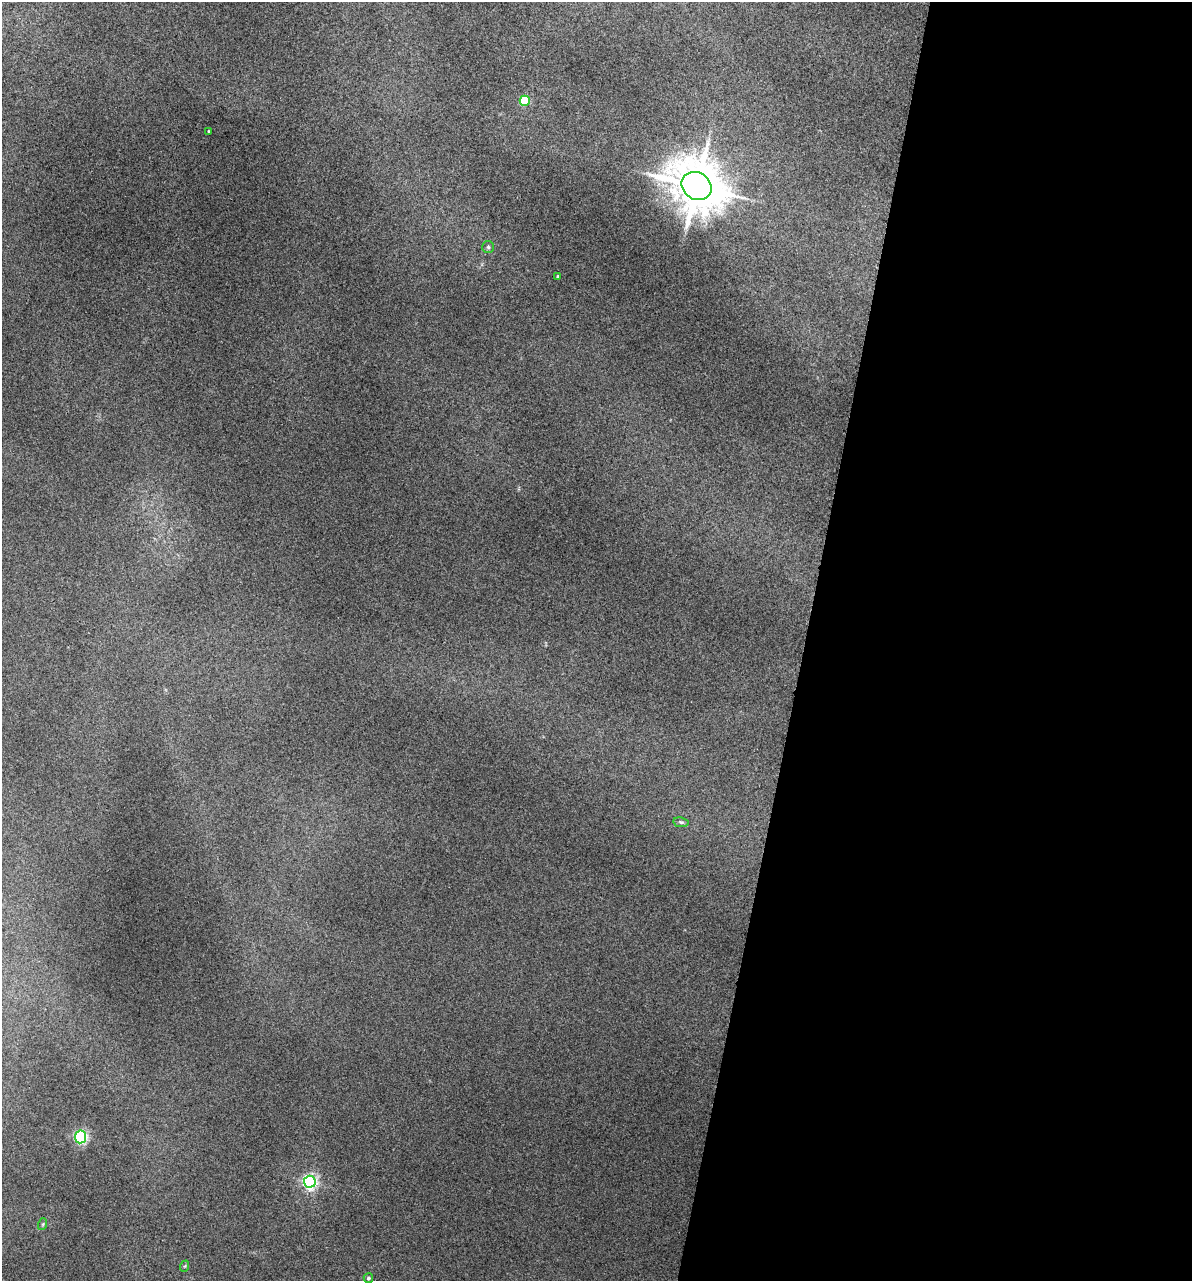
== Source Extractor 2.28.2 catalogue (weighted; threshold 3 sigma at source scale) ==
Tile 12 of 4 x 4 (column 4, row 3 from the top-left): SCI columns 3809-4998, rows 1673-2951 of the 5355 x 5900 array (HDU 1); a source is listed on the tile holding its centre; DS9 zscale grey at full resolution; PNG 1194 x 1283 px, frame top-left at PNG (2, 2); each listed source drawn as its Kron ellipse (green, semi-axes under 4 px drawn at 4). Shown black and unused: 33% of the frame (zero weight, under 3 of 5 exposures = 17% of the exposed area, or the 3 px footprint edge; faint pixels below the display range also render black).
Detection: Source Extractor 2.28.2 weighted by HDU 2 'WHT'; one run over the whole footprint, this tile lists its part. Background 0.18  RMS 0.009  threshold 0.0403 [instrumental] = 3 sigma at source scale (4.5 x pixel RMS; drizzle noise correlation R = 1.50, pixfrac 1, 0.05/0.05 arcsec/px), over >= 5 px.
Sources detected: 11; all 11 listed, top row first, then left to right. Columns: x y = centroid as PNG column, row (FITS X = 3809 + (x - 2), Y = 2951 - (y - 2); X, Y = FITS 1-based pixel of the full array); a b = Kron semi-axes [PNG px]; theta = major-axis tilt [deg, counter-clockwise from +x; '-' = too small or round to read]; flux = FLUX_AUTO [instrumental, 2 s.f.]
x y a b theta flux
525 101 5 5 - 49
208 131 3 2 - 0.76
697 186 15 13 -33 4000
488 247 6 6 - 1.5
558 277 3 3 - 1.6
681 822 8 5 -9 1.7
81 1137 6 5 - 180
310 1182 6 6 - 220
43 1224 6 4 72 1.1
185 1266 6 3 71 0.96
368 1278 5 4 - 1.9